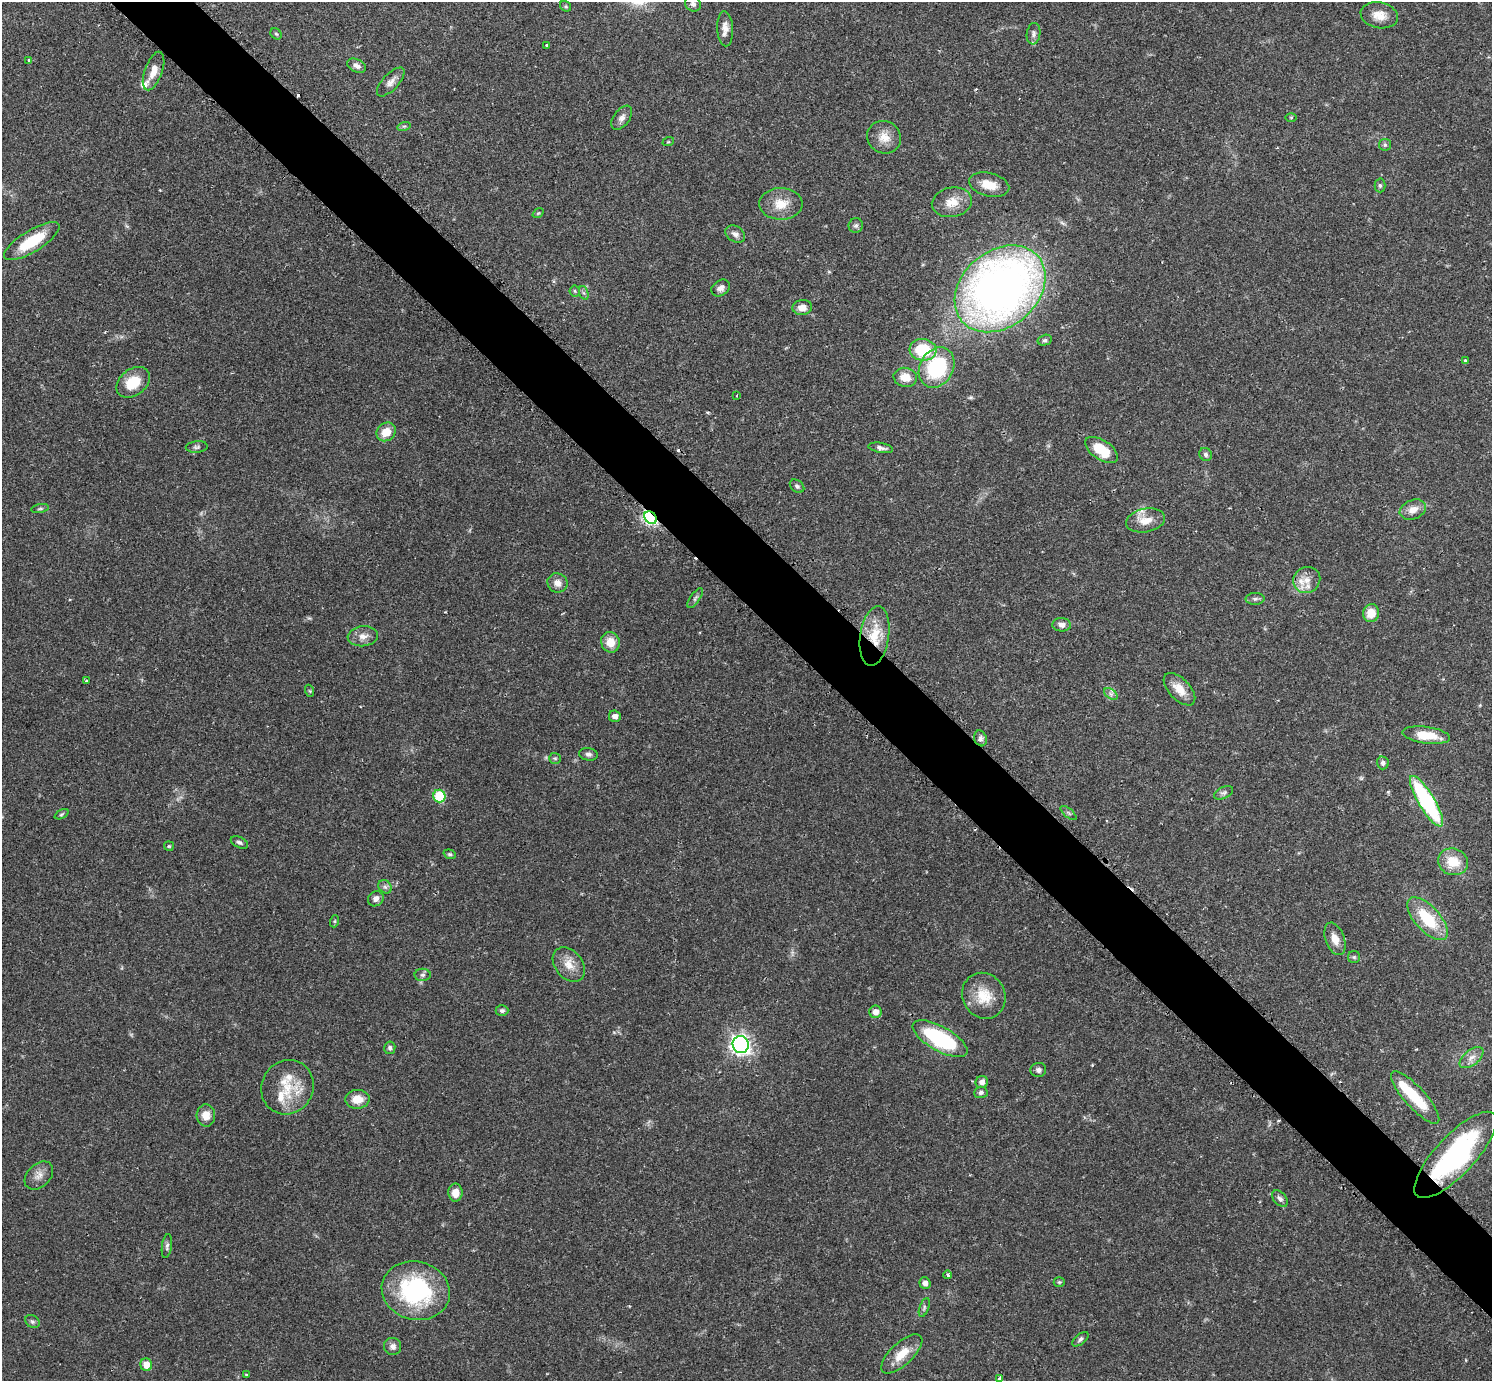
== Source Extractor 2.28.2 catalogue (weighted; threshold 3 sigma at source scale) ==
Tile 6 of 4 x 4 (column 2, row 2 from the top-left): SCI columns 1519-3008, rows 2947-4325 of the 6040 x 6040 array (HDU 1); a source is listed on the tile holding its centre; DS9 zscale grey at full resolution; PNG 1494 x 1383 px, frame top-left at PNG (2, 2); each listed source drawn as its Kron ellipse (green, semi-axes under 4 px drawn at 4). Shown black and unused: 5% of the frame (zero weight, under 2 of 3 exposures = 2% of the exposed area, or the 3 px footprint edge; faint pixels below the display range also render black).
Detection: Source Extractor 2.28.2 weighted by HDU 2 'WHT'; one run over the whole footprint, this tile lists its part. Background 0.0818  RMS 0.0056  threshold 0.025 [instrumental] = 3 sigma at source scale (4.5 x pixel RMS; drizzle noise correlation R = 1.50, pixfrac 1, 0.05/0.05 arcsec/px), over >= 5 px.
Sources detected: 123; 1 inside a brighter object's white glare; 3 cosmic-ray / hot-pixel residue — neither listed nor drawn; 5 inside a brighter listed object's ellipse — not listed separately; the other 114 listed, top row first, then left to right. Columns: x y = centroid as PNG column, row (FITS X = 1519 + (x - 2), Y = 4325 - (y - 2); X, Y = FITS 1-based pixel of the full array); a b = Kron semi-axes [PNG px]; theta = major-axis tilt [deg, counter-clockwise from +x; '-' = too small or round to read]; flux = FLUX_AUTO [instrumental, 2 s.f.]
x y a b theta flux
693 4 8 7 - 2.5
566 6 6 5 - 0.76
1379 15 19 13 -11 7.3
725 29 17 8 -87 4
276 34 6 5 - 0.83
1034 34 11 7 83 1.7
547 46 3 3 - 1.2
29 60 3 3 - 0.82
357 66 10 6 -25 2.4
154 71 20 9 70 6.5
391 82 18 8 47 3.6
1291 117 6 4 1 0.68
622 118 14 8 54 2.8
404 126 6 4 17 0.86
884 137 17 16 - 7.5
668 142 6 3 18 0.51
1385 145 6 6 - 1
989 185 20 11 -14 9
1380 185 7 5 -89 1.1
952 202 20 14 11 9.1
781 204 21 16 -1 9.9
538 213 6 3 36 0.58
856 225 7 7 - 1.4
735 234 10 7 -33 2.6
32 241 32 10 32 22
721 288 10 7 36 2.7
1000 289 50 38 40 400
575 291 6 5 - 0.81
584 293 7 4 -70 1.1
802 307 10 7 8 4.2
1045 340 7 5 14 1.2
923 350 13 11 -6 23
1465 361 3 3 - 2.1
937 368 21 16 60 45
905 377 11 9 -12 7.7
133 382 18 13 37 14
737 396 3 2 - 0.51
386 432 10 8 40 8.6
197 447 11 5 5 1.5
881 448 12 5 -9 2.1
1101 450 18 9 -34 17
1206 454 7 6 - 1.4
797 486 8 5 -37 1.2
40 509 9 3 11 0.84
1413 510 14 9 22 5.4
650 518 7 5 -46 63
1146 520 20 11 11 7.3
1307 580 14 12 33 6.8
557 583 10 9 - 4
695 598 12 4 55 1.3
1255 599 9 6 1 1.6
1371 613 9 8 - 8.2
1062 625 9 6 -3 2.9
363 636 15 10 6 4.4
875 636 30 14 81 16
610 642 10 9 - 7.1
86 681 3 3 - 0.79
1179 689 20 10 -46 7.8
310 691 6 4 -71 0.62
1111 694 7 4 -35 1.4
615 716 6 6 - 2.6
1426 735 24 8 -8 14
980 738 8 6 -72 1.7
588 754 9 6 -8 1.7
555 758 6 5 - 0.9
1383 763 6 6 - 1.7
1223 793 10 5 26 1.6
439 796 6 6 - 25
1426 801 29 8 -59 68
1068 813 10 3 -40 0.89
61 814 7 4 27 0.87
239 842 9 5 -26 1.4
169 846 5 5 - 0.7
450 854 6 4 -20 0.84
1453 862 15 13 -17 12
385 887 7 6 - 1.5
376 899 8 7 - 2.6
1427 919 26 12 -48 25
335 921 6 4 71 0.6
1335 939 17 9 -70 6
1354 957 6 6 - 1
569 965 19 13 -50 7.6
423 975 8 6 1 1.6
984 996 23 21 -62 14
502 1011 6 5 - 1.3
875 1012 6 6 - 3.5
940 1039 31 12 -29 52
741 1044 8 8 - 230
390 1048 6 5 - 1.3
1471 1058 14 7 39 3.8
1038 1070 8 7 - 1.8
982 1082 6 6 - 2.4
287 1087 28 25 58 19
981 1092 7 6 - 1.4
1415 1097 34 10 -48 21
357 1099 12 9 4 7.2
206 1115 11 9 -86 6
1455 1155 56 19 47 88
39 1175 16 11 44 4.6
455 1193 9 7 -89 5.6
1280 1199 10 6 -47 2.1
167 1246 12 5 82 1.5
948 1275 4 3 - 0.85
1059 1282 5 4 - 0.74
925 1283 6 5 - 2.7
416 1291 34 29 -14 67
924 1307 10 4 70 1.3
32 1322 7 6 - 1.2
1080 1339 9 5 41 1.5
393 1346 9 8 - 2.6
902 1354 26 11 43 10
146 1365 6 6 - 6.8
246 1374 3 2 - 0.39
999 1378 3 3 - 1.9
Overlapping masked pixels (flux is a lower limit): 3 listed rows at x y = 650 518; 875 636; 1455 1155
Isophote crosses this tile's border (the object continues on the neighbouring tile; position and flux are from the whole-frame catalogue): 1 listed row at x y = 693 4